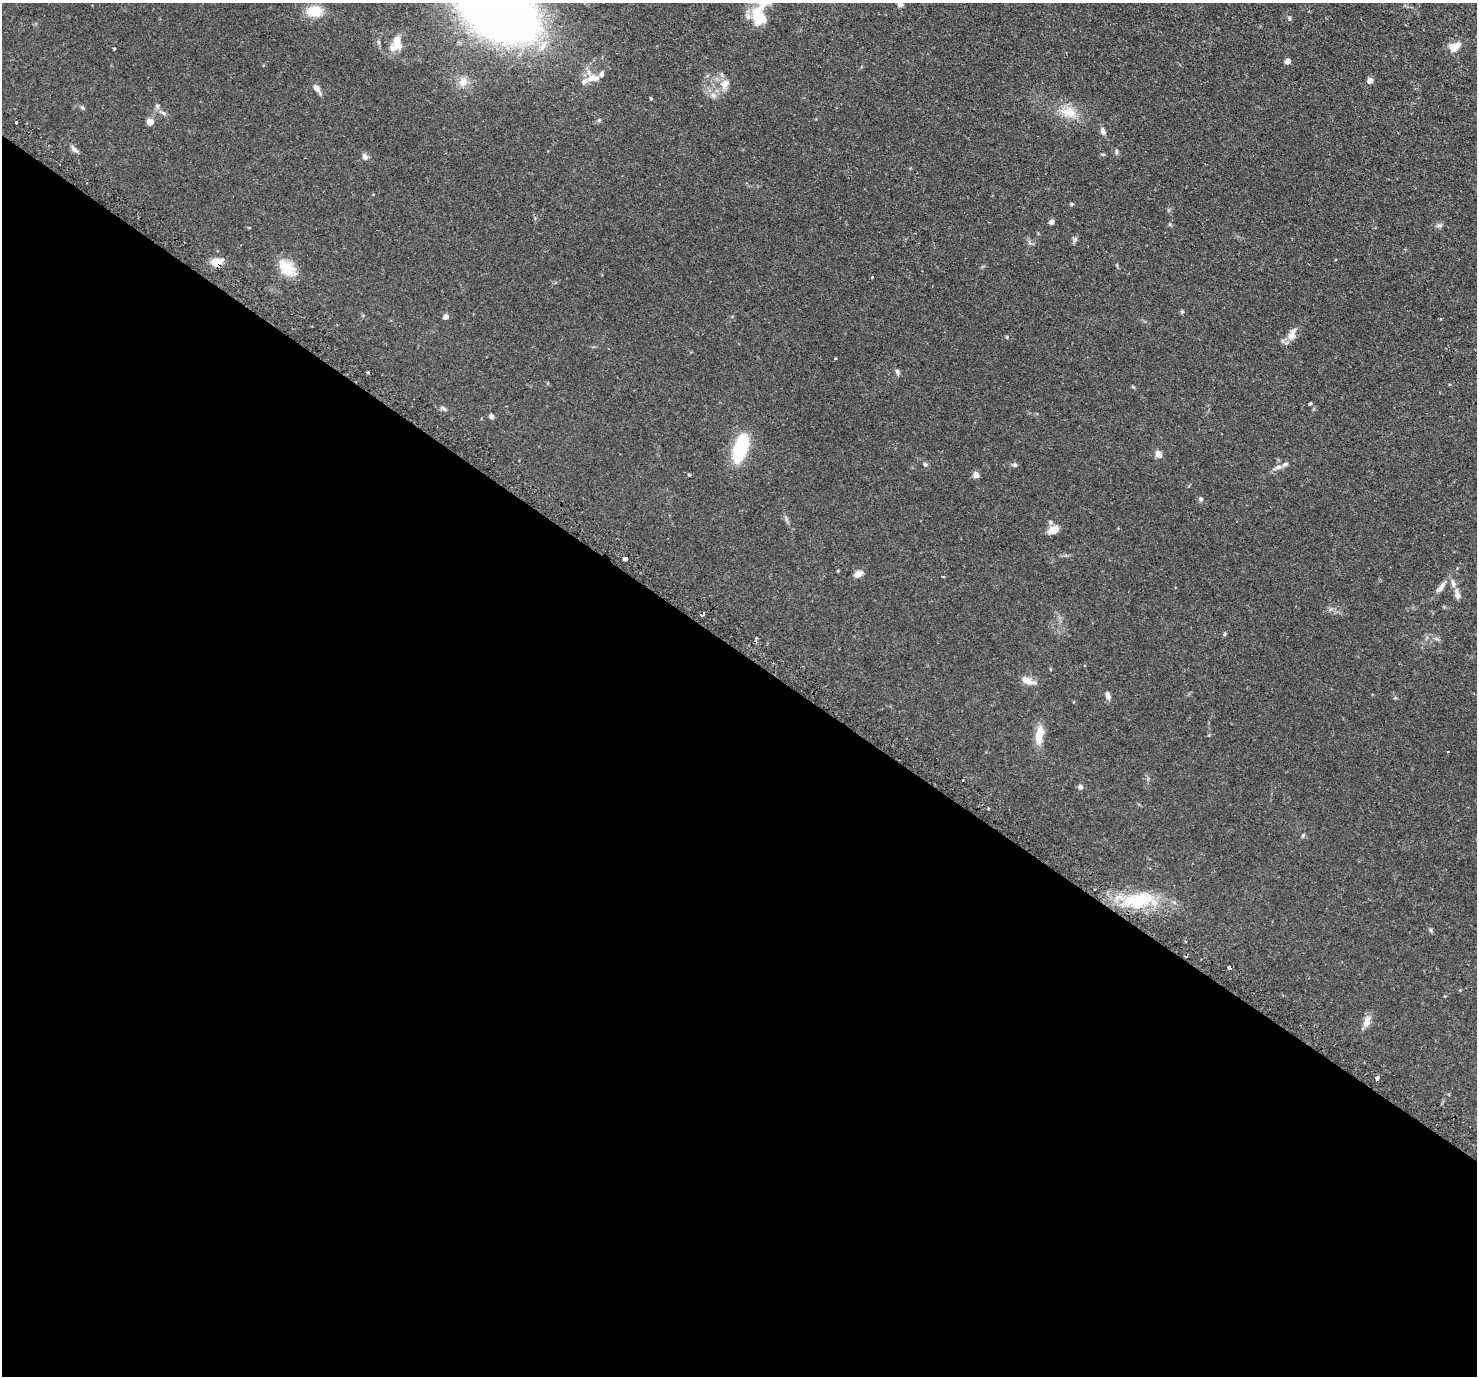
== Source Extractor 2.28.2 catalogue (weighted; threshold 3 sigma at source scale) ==
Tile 14 of 4 x 4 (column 2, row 4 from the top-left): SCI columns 1524-2998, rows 327-1700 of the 5999 x 6005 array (HDU 1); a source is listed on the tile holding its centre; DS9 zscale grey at full resolution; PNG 1479 x 1378 px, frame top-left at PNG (2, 3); no overlay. Shown black and unused: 53% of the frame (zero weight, under 2 of 3 exposures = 4% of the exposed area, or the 3 px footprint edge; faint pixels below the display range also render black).
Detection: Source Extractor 2.28.2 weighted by HDU 2 'WHT'; one run over the whole footprint, this tile lists its part. Background 0.109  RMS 0.0066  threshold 0.0297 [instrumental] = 3 sigma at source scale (4.5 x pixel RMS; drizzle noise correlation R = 1.50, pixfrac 1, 0.05/0.05 arcsec/px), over >= 5 px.
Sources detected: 87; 4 cosmic-ray / hot-pixel residue — not listed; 9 inside a brighter listed object's ellipse — not listed separately; the other 74 listed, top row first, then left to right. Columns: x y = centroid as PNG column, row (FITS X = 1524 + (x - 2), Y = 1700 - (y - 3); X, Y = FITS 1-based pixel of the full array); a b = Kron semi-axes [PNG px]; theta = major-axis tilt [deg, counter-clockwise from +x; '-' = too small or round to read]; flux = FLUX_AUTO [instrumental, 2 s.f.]
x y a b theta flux
900 4 8 6 -61 2.3
314 11 19 13 3 12
498 11 49 31 -31 820
758 15 32 18 69 21
1289 18 5 5 - 0.88
379 42 6 4 -89 1
398 45 11 9 -23 6.2
1454 48 10 10 - 6.8
1288 61 4 4 - 4.7
593 78 17 8 6 6.8
1370 81 4 4 - 6.4
463 82 13 10 47 4.8
725 84 15 10 61 5.7
317 89 15 6 -55 3.3
713 95 9 8 - 2.6
650 98 3 3 - 1.3
157 106 7 5 -44 1.4
82 108 7 5 -35 1
1069 112 24 15 -16 12
163 113 8 5 -27 1.6
599 120 6 4 45 0.89
16 122 3 3 - 3.1
150 122 5 5 - 9.7
1103 131 9 6 -73 2.3
74 149 14 6 -40 2.3
1116 151 8 4 -89 1
365 156 9 8 - 2.1
373 194 3 3 - 0.46
1072 204 5 4 - 0.75
1051 222 5 5 - 2.1
1439 225 9 5 4 1.5
1075 239 9 4 55 1.4
217 263 10 8 -39 8.7
287 268 26 16 -42 13
872 277 3 3 - 0.97
1182 312 5 4 - 0.85
446 317 4 4 - 4.2
1440 319 4 2 - 0.52
1291 336 14 12 56 5.5
835 359 3 2 - 0.84
897 372 8 5 -60 1.4
1310 404 4 3 - 1.4
444 408 9 5 -41 1.3
491 416 7 6 - 1.4
740 448 25 11 71 44
1158 454 8 6 -68 4.4
925 464 7 5 -71 1.2
1015 465 7 6 - 1.4
1278 467 13 7 21 3.1
689 475 4 3 - 0.61
976 475 5 4 - 6.9
1201 499 7 5 -16 1.2
786 519 7 4 -72 1.3
1051 522 7 5 -25 1.2
1053 530 12 7 22 6.9
625 558 4 3 - 68
858 574 11 7 24 3.2
943 577 4 3 - 0.5
1441 587 22 6 52 3.9
1457 594 15 6 -78 3.2
702 615 4 3 - 3.1
1224 634 6 4 90 0.7
1027 681 17 7 -20 6.3
1108 695 11 6 -73 2.3
1039 735 27 10 82 9.1
1448 752 3 2 - 0.65
1080 787 6 6 - 2
1303 835 7 4 63 0.88
1139 900 51 19 9 34
1431 930 6 4 -89 0.93
1186 941 3 3 - 0.71
1229 967 4 3 - 2.6
1367 1022 16 8 71 4.7
1377 1078 4 3 - 3.6
Overlapping masked pixels (flux is a lower limit): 3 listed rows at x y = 217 263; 702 615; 1229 967
Isophote crosses this tile's border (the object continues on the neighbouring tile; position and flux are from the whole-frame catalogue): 3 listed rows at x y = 900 4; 498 11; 758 15